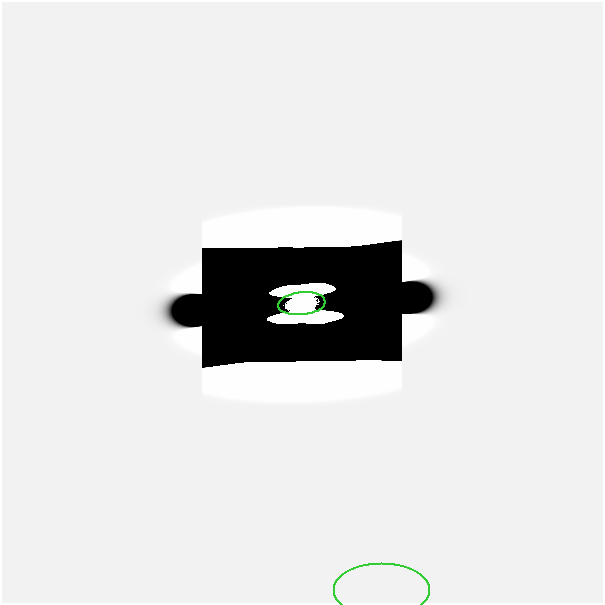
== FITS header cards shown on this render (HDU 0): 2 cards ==
NAXIS1  =                  601
NAXIS2  =                  601

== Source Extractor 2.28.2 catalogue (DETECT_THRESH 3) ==
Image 601 x 601 px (HDU 0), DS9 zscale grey, 1 PNG px = 1 image px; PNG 605 x 605 px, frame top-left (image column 1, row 601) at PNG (2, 2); each listed source drawn as its Kron ellipse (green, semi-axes under 4 px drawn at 4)
Background 0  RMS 1.9e-39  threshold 5.70e-39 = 3 sigma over >= 5 px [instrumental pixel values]
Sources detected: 4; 2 with non-positive FLUX_AUTO (blend fragments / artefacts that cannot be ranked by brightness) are neither listed nor drawn; the other 2 listed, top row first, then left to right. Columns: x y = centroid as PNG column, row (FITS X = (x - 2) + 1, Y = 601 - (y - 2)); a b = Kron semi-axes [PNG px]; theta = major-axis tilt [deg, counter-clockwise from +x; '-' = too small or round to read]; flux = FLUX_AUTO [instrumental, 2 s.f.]
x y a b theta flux
302 304 24 11 6 1.7e+01
382 591 48 27 0 9.0e-16
At the frame edge (FLAGS 8, measured only in part): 1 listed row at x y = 382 591
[2 non-positive-flux detections neither listed nor drawn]